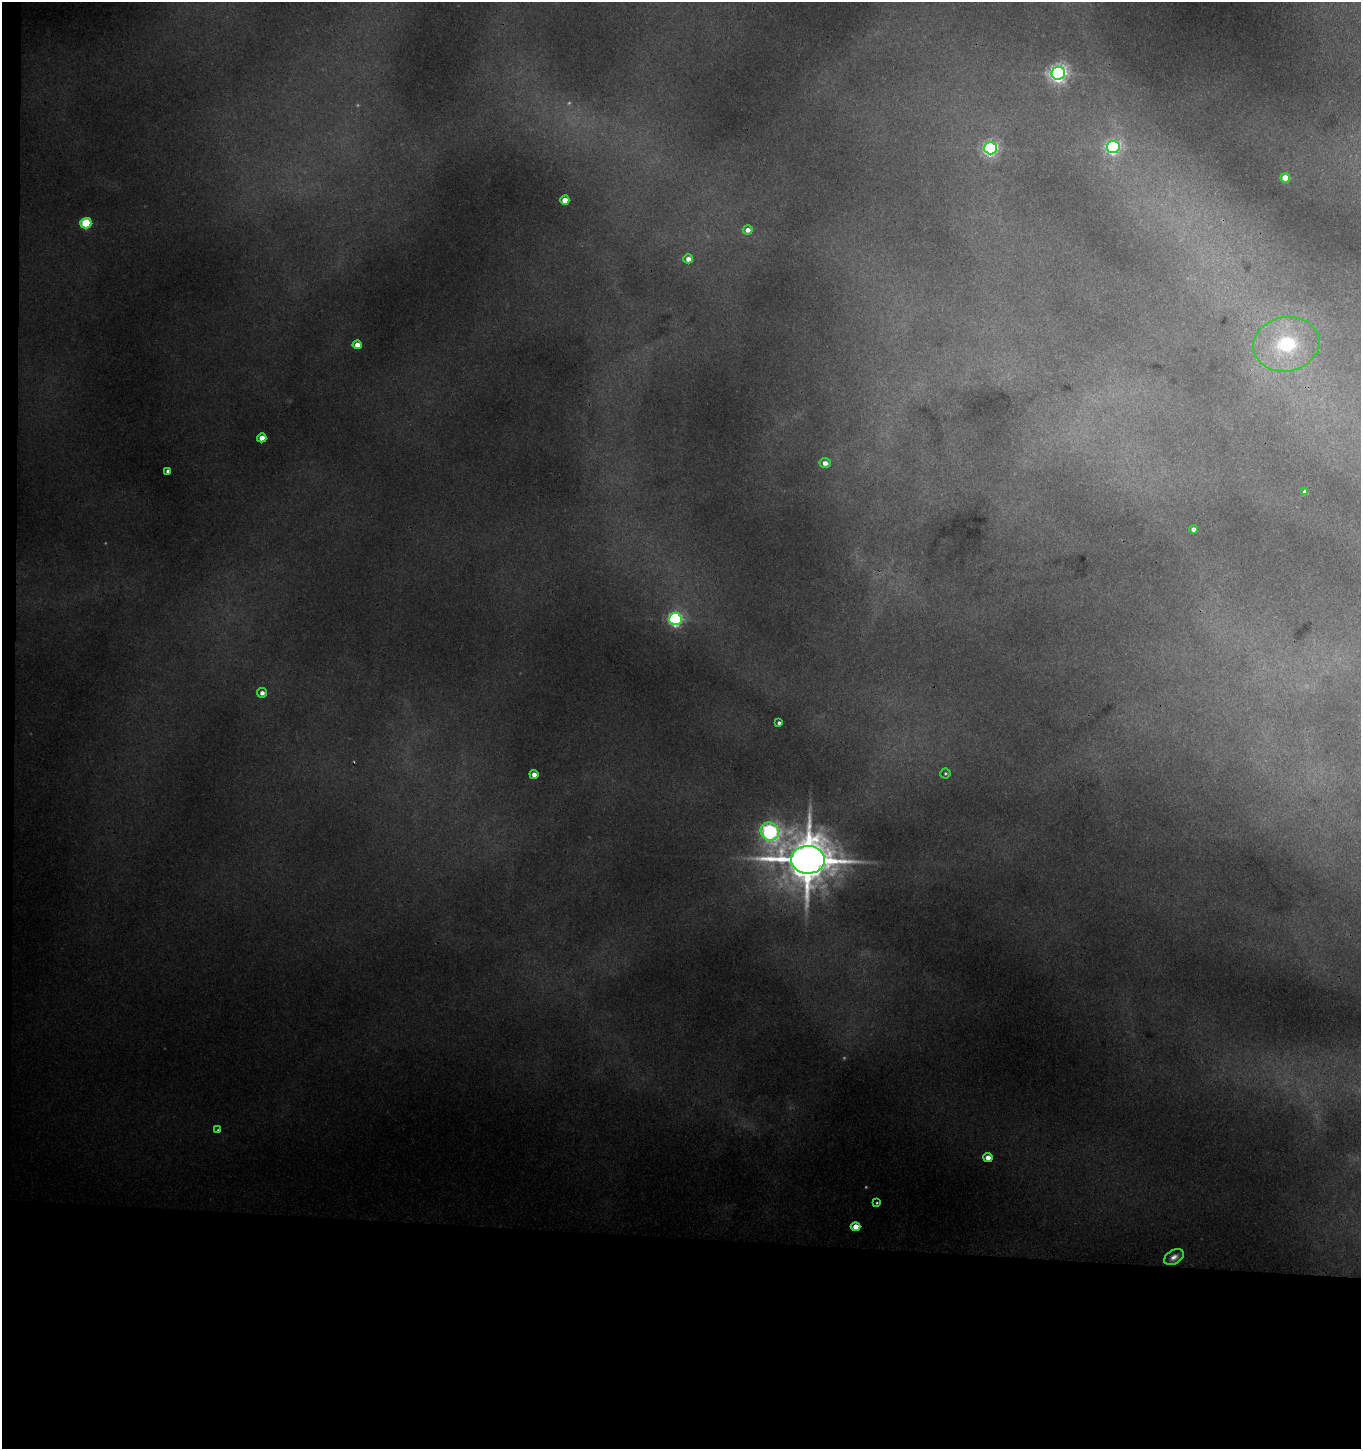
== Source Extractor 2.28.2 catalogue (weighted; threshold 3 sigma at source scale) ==
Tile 7 of 3 x 3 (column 1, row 3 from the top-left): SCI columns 167-1525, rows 10-1456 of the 4433 x 4361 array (HDU 1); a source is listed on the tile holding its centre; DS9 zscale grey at full resolution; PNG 1363 x 1451 px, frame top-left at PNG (2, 2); each listed source drawn as its Kron ellipse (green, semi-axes under 4 px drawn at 4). Shown black and unused: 15% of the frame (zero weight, under 3 of 4 exposures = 6% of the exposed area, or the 3 px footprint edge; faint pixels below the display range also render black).
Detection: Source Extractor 2.28.2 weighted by HDU 2 'WHT'; one run over the whole footprint, this tile lists its part. Background 0.092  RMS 0.0084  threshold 0.038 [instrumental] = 3 sigma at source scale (4.5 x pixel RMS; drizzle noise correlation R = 1.50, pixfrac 1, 0.05/0.05 arcsec/px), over >= 5 px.
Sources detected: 31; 4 too faint to see at this stretch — neither listed nor drawn; the other 27 listed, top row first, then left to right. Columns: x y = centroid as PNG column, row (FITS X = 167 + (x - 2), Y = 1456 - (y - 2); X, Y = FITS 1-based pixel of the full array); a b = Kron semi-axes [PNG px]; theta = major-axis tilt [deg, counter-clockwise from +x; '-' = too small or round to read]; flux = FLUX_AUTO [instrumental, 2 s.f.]
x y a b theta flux
1058 73 7 6 - 440
1113 147 6 6 - 220
990 148 6 6 - 280
1285 178 5 4 - 22
565 200 4 4 - 12
86 223 5 5 - 73
748 230 5 4 - 6.2
688 259 5 4 - 7.5
1286 344 33 27 11 79
357 345 4 4 - 10
262 438 4 4 - 12
825 463 5 5 - 5.9
168 471 4 4 - 4.1
1305 492 4 4 - 4.3
1193 529 4 4 - 4.8
675 619 6 6 - 230
262 693 5 4 - 5
779 723 4 4 - 2.6
945 773 5 5 - 1.4
534 774 4 4 - 6.1
770 832 9 8 - 320
808 860 17 14 -2 5200
218 1130 4 4 - 1
988 1157 4 4 - 9
877 1203 4 3 - 1.1
856 1226 5 4 - 11
1174 1257 10 7 31 5.4